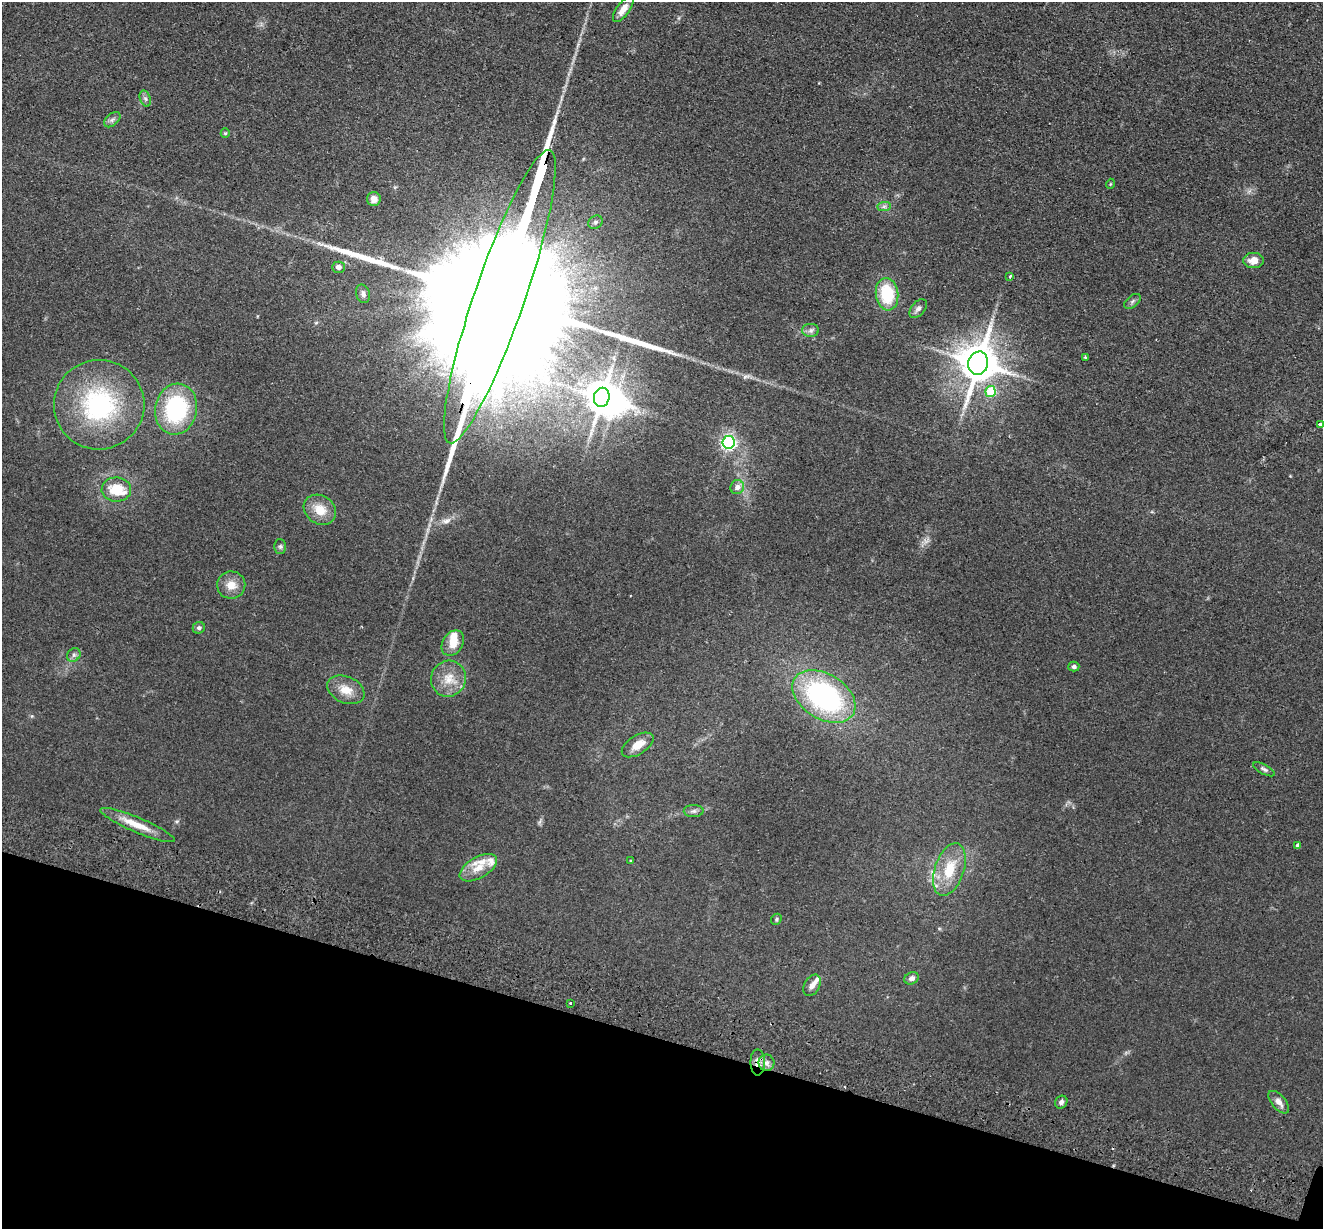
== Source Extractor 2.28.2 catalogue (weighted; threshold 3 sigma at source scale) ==
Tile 15 of 4 x 4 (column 3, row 4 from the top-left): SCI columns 2661-3981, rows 188-1414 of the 5321 x 5409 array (HDU 1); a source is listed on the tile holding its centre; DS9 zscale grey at full resolution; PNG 1325 x 1231 px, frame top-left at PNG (2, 2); each listed source drawn as its Kron ellipse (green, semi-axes under 4 px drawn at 4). Shown black and unused: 15% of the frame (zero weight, under 2 of 3 exposures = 3% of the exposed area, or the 3 px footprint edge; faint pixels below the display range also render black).
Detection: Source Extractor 2.28.2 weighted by HDU 2 'WHT'; one run over the whole footprint, this tile lists its part. Background 0.0578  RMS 0.0092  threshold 0.0416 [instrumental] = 3 sigma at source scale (4.5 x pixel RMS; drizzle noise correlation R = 1.50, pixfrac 1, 0.05/0.05 arcsec/px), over >= 5 px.
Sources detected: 63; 4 inside a brighter object's white glare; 2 long thin detections or spike segments (spike, bleed or trail) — neither listed nor drawn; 4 inside a brighter listed object's ellipse — not listed separately; the other 53 listed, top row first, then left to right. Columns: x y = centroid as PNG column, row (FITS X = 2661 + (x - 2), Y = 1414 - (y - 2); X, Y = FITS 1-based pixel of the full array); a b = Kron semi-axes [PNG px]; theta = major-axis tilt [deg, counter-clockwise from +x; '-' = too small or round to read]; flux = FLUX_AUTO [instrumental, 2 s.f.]
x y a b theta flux
623 9 15 6 54 9
145 99 8 5 -69 2.4
112 120 9 6 41 3.1
225 133 5 4 - 1.1
1110 184 5 3 - 0.77
374 199 7 7 - 7
884 207 7 4 1 2.2
595 222 7 6 - 2.5
1253 261 10 7 0 8.2
338 267 6 5 - 4.8
1010 276 3 3 - 2.1
363 294 9 7 -74 3.3
887 294 16 11 -82 42
500 297 155 25 71 160000
1132 301 9 5 38 2.3
918 309 11 6 47 3.4
811 330 8 6 1 3.3
1085 357 3 3 - 1.2
978 363 12 10 74 3100
991 391 5 5 - 37
602 397 9 8 - 1700
99 405 45 44 - 120
176 409 25 21 80 95
1320 424 4 3 - 13
728 442 6 6 - 250
737 487 7 6 - 5.9
116 489 15 12 -1 22
320 510 17 14 -34 16
280 546 7 6 - 2.4
231 585 14 13 - 12
199 628 6 6 - 2.6
453 643 13 10 56 12
74 655 7 6 - 2.6
1074 667 5 5 - 2.6
449 679 18 17 - 18
346 690 19 13 -23 14
824 696 34 22 -32 180
638 745 18 9 32 12
1264 769 12 5 -28 2.6
694 811 10 6 1 3
137 825 40 7 -23 18
1298 845 4 3 - 2.6
630 861 3 3 - 1.3
478 868 21 10 30 14
949 869 27 14 71 29
776 919 6 5 - 1.4
912 978 7 6 - 3.9
812 985 11 7 60 4.8
570 1003 3 3 - 1.7
758 1062 13 7 -89 6.4
766 1063 8 8 - 4.9
1061 1102 7 6 - 3
1279 1102 13 7 -49 6.2
Overlapping masked pixels (flux is a lower limit): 2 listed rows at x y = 500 297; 758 1062
Isophote crosses this tile's border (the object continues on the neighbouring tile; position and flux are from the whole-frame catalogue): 1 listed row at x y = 500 297